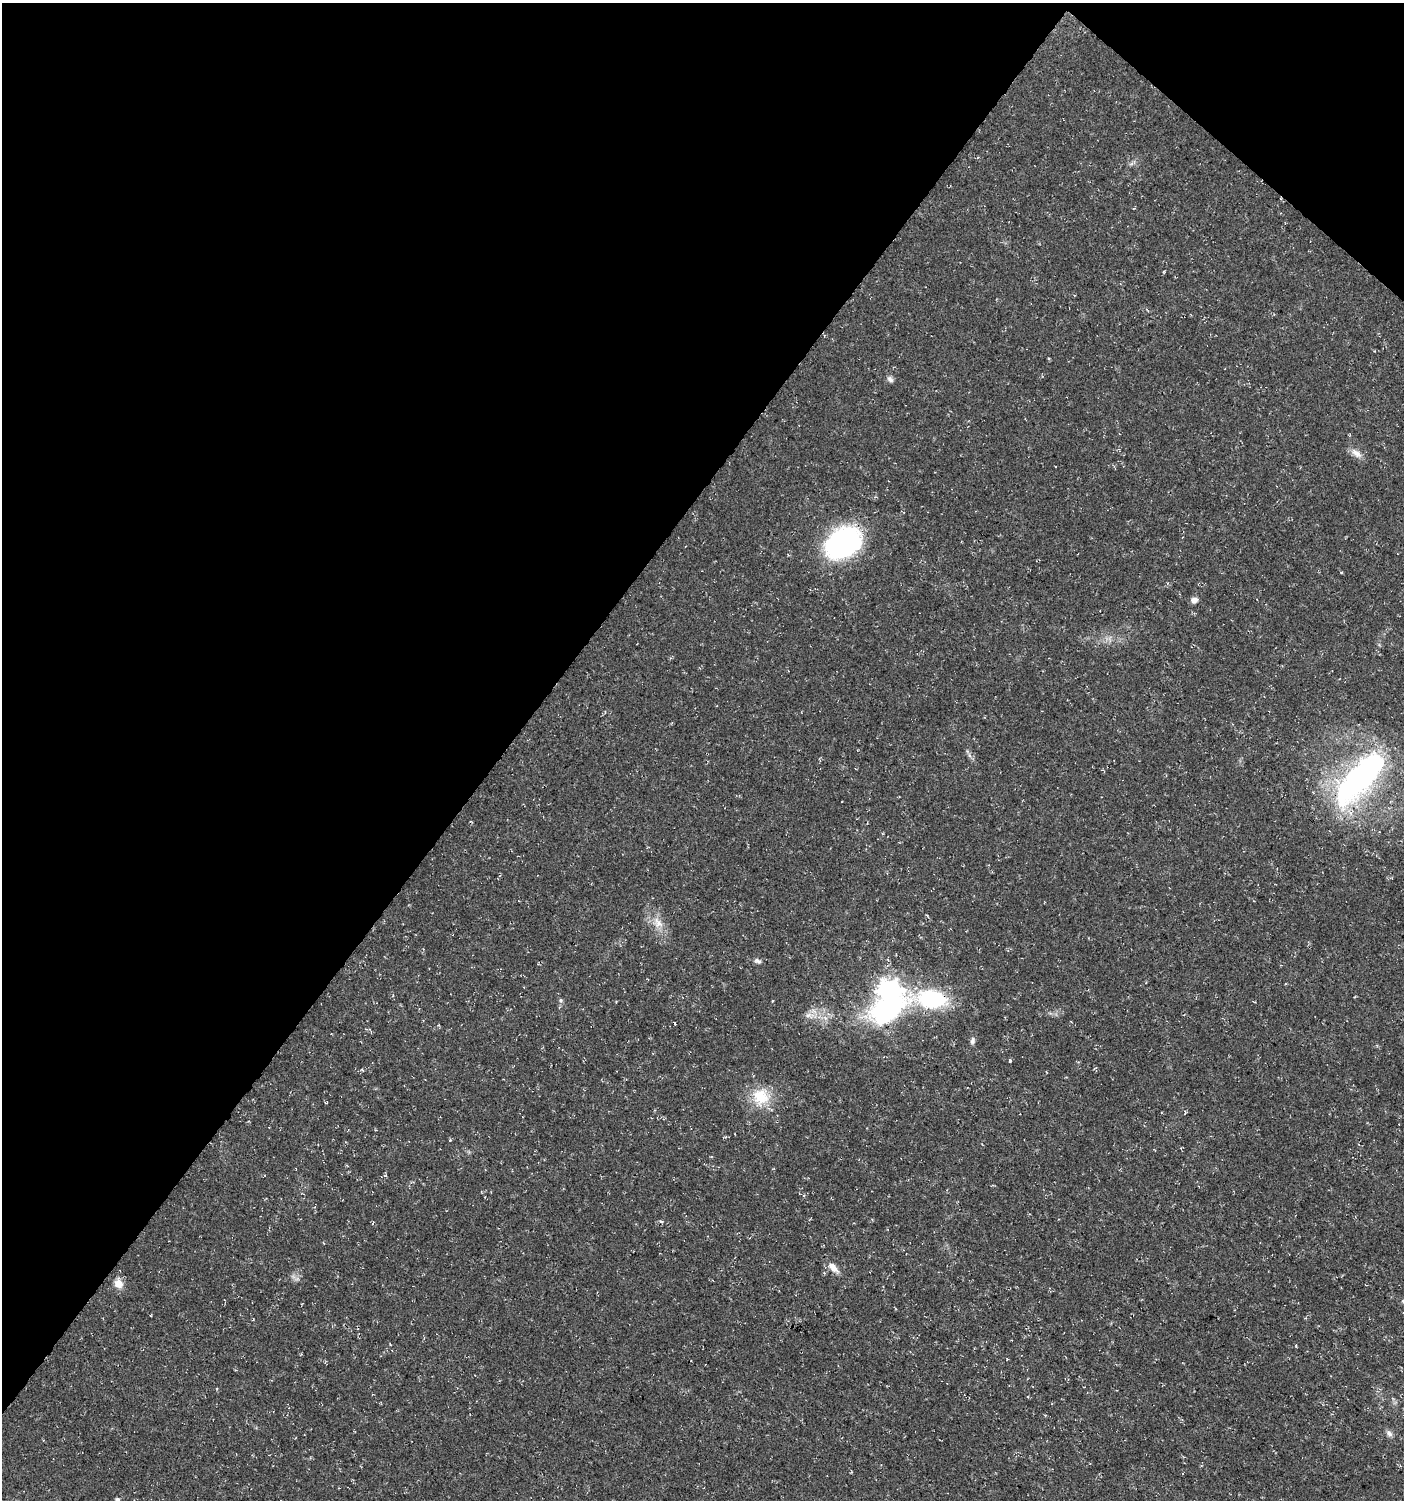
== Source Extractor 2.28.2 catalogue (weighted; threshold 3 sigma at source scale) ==
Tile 2 of 4 x 4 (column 2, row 1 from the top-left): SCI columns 1643-3044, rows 4494-5991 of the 6029 x 6004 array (HDU 1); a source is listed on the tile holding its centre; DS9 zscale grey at full resolution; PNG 1406 x 1502 px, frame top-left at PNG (2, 3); no overlay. Shown black and unused: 38% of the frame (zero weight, under 3 of 4 exposures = <1% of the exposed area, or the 3 px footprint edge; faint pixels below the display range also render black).
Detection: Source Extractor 2.28.2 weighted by HDU 2 'WHT'; one run over the whole footprint, this tile lists its part. Background 0.0176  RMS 0.0035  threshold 0.0156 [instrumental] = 3 sigma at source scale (4.5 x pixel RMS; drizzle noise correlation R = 1.50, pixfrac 1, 0.0396/0.0396 arcsec/px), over >= 5 px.
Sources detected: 31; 2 inside a brighter object's white glare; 1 cosmic-ray / hot-pixel residue — not listed; the other 28 listed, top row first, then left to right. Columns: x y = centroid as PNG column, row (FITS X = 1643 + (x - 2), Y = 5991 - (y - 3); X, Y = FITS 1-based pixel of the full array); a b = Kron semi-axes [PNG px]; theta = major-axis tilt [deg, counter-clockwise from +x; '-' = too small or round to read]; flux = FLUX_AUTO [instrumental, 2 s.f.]
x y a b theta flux
1049 359 4 3 - 0.36
890 379 9 7 -48 1.1
1356 453 17 8 -36 2.4
843 542 39 26 36 59
1341 572 4 3 - 0.33
1194 600 8 6 10 1.7
969 755 7 4 -71 0.83
1359 779 71 26 48 92
658 923 17 11 -60 4.4
423 949 3 3 - 0.26
758 961 10 5 -26 1
889 991 8 8 - 210
932 999 50 18 -4 36
561 1000 6 5 - 0.58
808 1015 10 6 27 1.7
972 1041 9 6 78 1
1010 1061 3 3 - 2.9
761 1097 24 22 -46 11
1185 1112 8 3 85 0.43
450 1140 3 3 - 0.5
661 1221 6 2 -43 0.37
833 1267 16 7 -45 2.9
118 1283 12 9 -71 3.5
1403 1301 7 5 -1 0.76
1296 1346 4 3 - 0.29
1028 1397 4 2 - 0.29
1389 1433 9 7 -49 1.3
117 1499 5 4 - 0.87
Overlapping masked pixels (flux is a lower limit): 2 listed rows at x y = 1359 779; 932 999
Isophote crosses this tile's border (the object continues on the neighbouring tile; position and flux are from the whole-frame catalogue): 2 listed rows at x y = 1403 1301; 117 1499